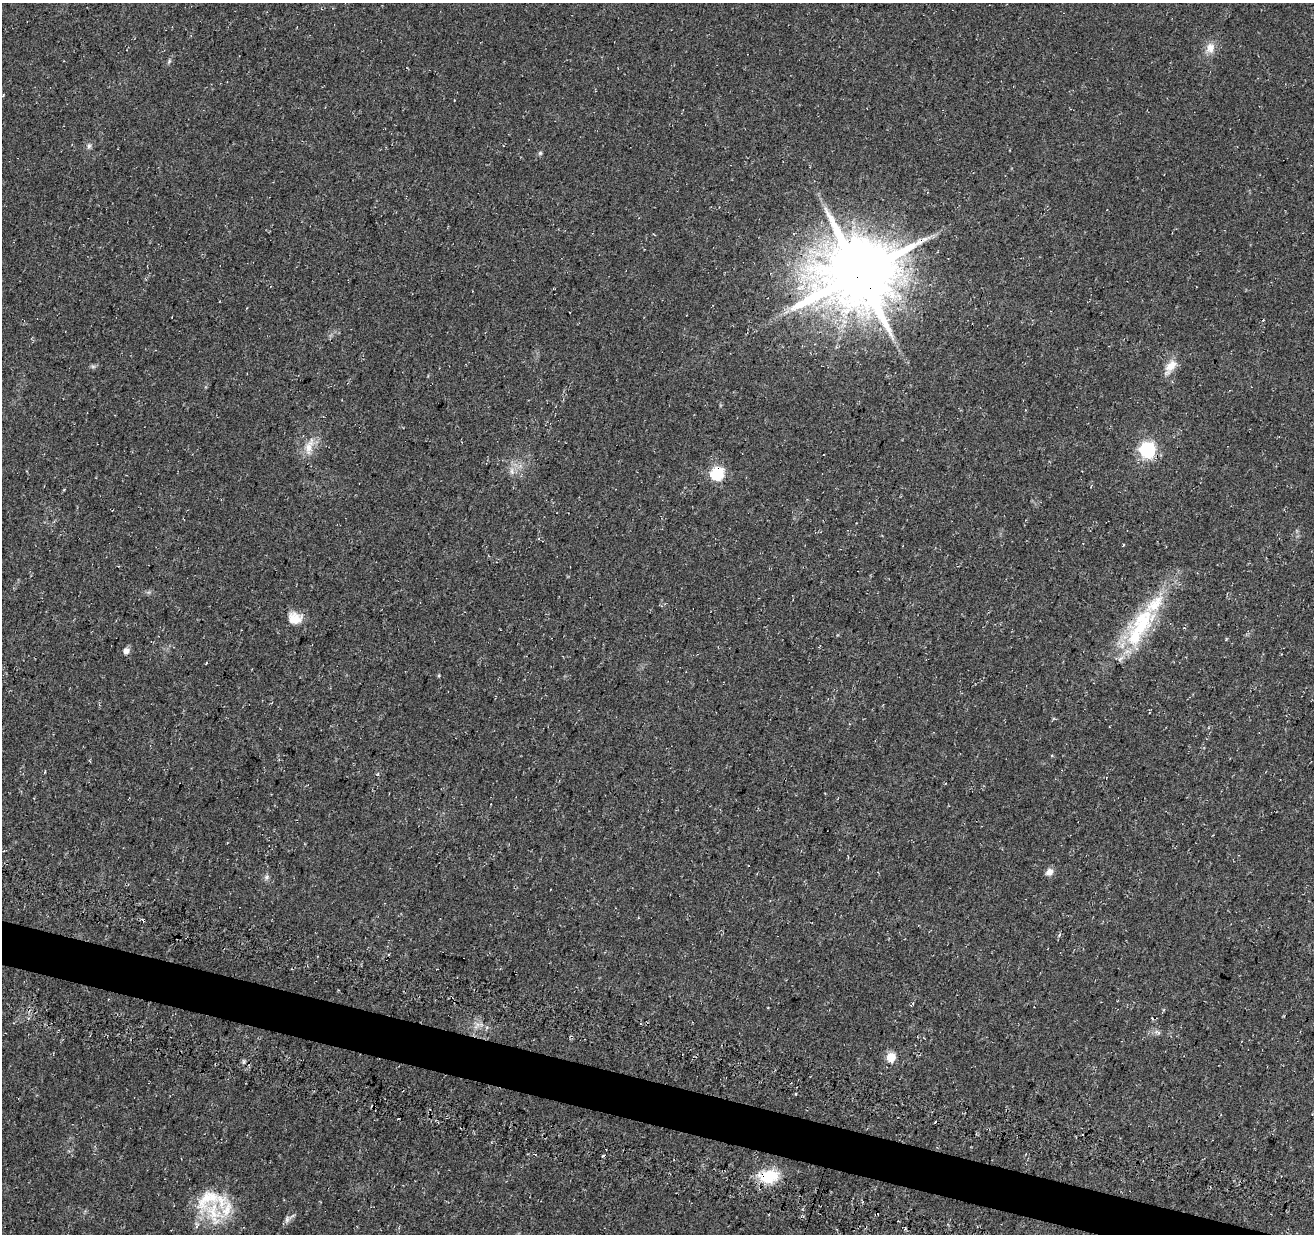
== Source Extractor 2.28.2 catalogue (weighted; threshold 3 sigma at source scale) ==
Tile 6 of 4 x 4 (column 2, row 2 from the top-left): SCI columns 1339-2650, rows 2800-4031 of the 5293 x 5537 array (HDU 1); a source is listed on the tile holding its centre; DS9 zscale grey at full resolution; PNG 1316 x 1236 px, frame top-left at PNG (2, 3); no overlay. Shown black and unused: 3% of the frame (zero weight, under 3 of 4 exposures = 4% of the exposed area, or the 3 px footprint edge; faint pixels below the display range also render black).
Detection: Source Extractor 2.28.2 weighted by HDU 2 'WHT'; one run over the whole footprint, this tile lists its part. Background 0.0438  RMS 0.0068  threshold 0.0307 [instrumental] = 3 sigma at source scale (4.5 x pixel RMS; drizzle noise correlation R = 1.50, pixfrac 1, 0.0396/0.0396 arcsec/px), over >= 5 px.
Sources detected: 33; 3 cosmic-ray / hot-pixel residue — not listed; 6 inside a brighter listed object's ellipse — not listed separately; the other 24 listed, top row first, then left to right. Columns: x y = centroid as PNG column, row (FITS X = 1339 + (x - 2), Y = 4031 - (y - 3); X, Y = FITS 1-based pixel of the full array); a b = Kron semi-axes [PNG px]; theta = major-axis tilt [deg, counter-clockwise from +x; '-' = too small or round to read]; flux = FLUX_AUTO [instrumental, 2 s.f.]
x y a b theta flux
1210 48 15 11 78 6.7
89 146 7 5 88 1.7
540 153 6 5 - 1
859 273 22 20 20 6200
93 366 7 4 0 1.3
1170 366 22 10 54 8.4
309 446 26 10 73 9.5
1147 450 6 6 - 170
512 471 10 5 -83 2.8
717 474 6 6 - 88
1123 545 4 2 - 0.52
294 618 17 14 -8 10
1142 622 44 28 62 48
126 651 7 7 - 3.4
1049 872 10 8 44 3.9
267 877 8 6 50 1.8
1059 935 6 3 71 0.89
1163 1010 5 3 - 0.7
891 1057 5 5 - 25
796 1093 3 2 - 1.3
602 1156 4 2 - 0.73
768 1176 20 13 10 26
213 1212 37 21 -78 31
287 1219 10 6 81 2.3
Overlapping masked pixels (flux is a lower limit): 4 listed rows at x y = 859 273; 717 474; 1142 622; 768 1176